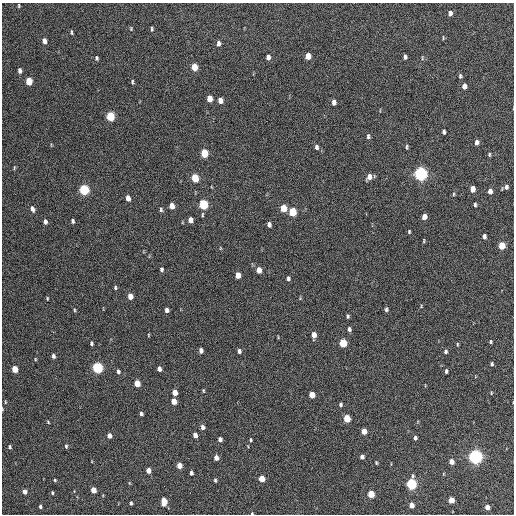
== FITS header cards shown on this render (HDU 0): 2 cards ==
NAXIS1  =                  512 / Axis length
NAXIS2  =                  512 / Axis length

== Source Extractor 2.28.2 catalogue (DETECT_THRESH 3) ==
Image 512 x 512 px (HDU 0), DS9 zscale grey, 1 PNG px = 1 image px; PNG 516 x 516 px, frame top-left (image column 1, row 512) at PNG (2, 3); no overlay
Background 392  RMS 19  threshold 57.5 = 3 sigma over >= 5 px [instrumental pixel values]
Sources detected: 131; all 131 listed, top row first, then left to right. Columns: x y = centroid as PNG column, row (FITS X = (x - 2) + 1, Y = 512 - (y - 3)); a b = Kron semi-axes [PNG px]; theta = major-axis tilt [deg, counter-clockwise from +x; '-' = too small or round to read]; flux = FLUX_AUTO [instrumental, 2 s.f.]
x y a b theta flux
19 5 5 3 - 1200
450 13 5 4 - 5400
131 29 4 4 - 1300
152 29 6 3 -86 1700
71 32 5 3 - 1600
443 38 5 2 - 1200
44 41 5 4 - 7300
218 43 6 4 88 4400
308 56 5 4 - 15000
268 57 6 4 -89 4900
405 57 5 3 - 3000
97 58 5 4 - 1900
422 58 6 3 -74 1300
194 67 6 4 -85 23000
20 70 5 4 - 4500
460 76 6 4 -88 2100
29 81 5 4 - 29000
132 82 6 3 89 1900
464 86 5 4 - 6600
210 99 5 4 - 14000
220 100 5 4 - 9900
334 102 5 4 - 5800
110 116 6 5 - 69000
444 132 5 3 - 3000
368 136 6 4 86 2600
477 142 5 4 - 5400
316 147 7 5 -79 3600
406 147 6 3 85 1800
204 153 6 5 - 39000
489 154 5 3 - 1600
14 168 6 3 89 1400
421 174 6 5 - 390000
369 177 7 5 65 8000
195 178 6 4 -81 41000
506 187 6 4 73 3400
473 189 5 4 - 9300
84 190 6 5 - 120000
490 191 5 4 - 6800
453 194 5 3 - 1400
128 198 5 4 - 8500
203 204 6 5 - 91000
475 205 5 3 - 2000
172 206 5 4 - 12000
283 208 5 4 - 25000
32 209 7 5 -69 4500
161 210 6 4 -86 2300
293 212 6 5 - 45000
202 215 7 3 89 1500
424 217 5 4 - 8700
190 220 5 4 - 8600
73 221 4 3 - 2500
45 222 5 3 - 4600
269 224 5 4 - 4500
409 232 4 3 - 1400
484 236 5 4 - 3600
424 241 6 3 82 1200
502 246 5 4 - 26000
220 248 5 3 - 1100
161 269 5 4 - 2700
259 270 5 4 - 12000
238 275 5 4 - 13000
288 279 4 3 - 2700
115 287 5 3 - 1900
130 296 5 4 - 11000
47 298 5 3 - 1100
386 309 5 4 - 2300
74 310 5 3 - 1300
167 310 4 4 - 4400
347 316 4 3 - 2000
349 329 5 4 - 3100
148 335 4 3 - 1000
314 335 6 4 -90 8600
490 342 4 3 - 1500
91 343 4 3 - 2100
343 343 5 5 - 46000
457 344 6 3 83 1400
201 350 5 4 - 5100
239 351 5 4 - 3100
446 351 5 5 - 2500
53 356 4 4 - 3200
35 359 5 3 - 1000
492 364 4 3 - 1900
97 368 6 5 - 160000
15 369 5 4 - 21000
159 369 5 4 - 6000
446 371 5 3 - 2100
118 372 5 4 - 2700
137 383 5 4 - 21000
203 391 5 3 - 1200
175 393 5 4 - 12000
491 393 4 3 - 1100
312 395 5 4 - 19000
174 401 5 4 - 13000
5 402 5 3 - 1000
340 405 6 4 -90 2400
2 409 4 3 - 870
141 414 4 3 - 2500
347 418 5 4 - 28000
48 422 5 3 - 1200
202 427 5 4 - 4100
364 431 5 4 - 13000
195 435 5 4 - 7300
109 436 5 4 - 6500
415 438 4 3 - 3200
220 439 4 4 - 4800
250 440 4 3 - 1500
66 446 5 3 - 1800
10 447 4 4 - 1900
362 457 4 4 - 4500
475 457 5 5 - 490000
216 458 5 4 - 7000
451 462 5 4 - 8600
376 463 4 3 - 1500
179 465 5 4 - 11000
148 471 5 4 - 11000
191 473 4 3 - 3200
261 479 5 4 - 20000
55 480 4 3 - 1500
215 480 4 3 - 1900
411 484 6 5 - 160000
93 490 5 4 - 15000
25 492 4 4 - 7000
52 493 4 3 - 1500
371 494 5 4 - 30000
451 500 5 4 - 17000
164 501 7 5 89 16000
131 503 4 3 - 2100
412 505 4 4 - 10000
40 506 3 3 - 2200
487 507 4 4 - 9300
252 513 4 3 - 1100
At the frame edge (FLAGS 8, measured only in part): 2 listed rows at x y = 2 409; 252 513